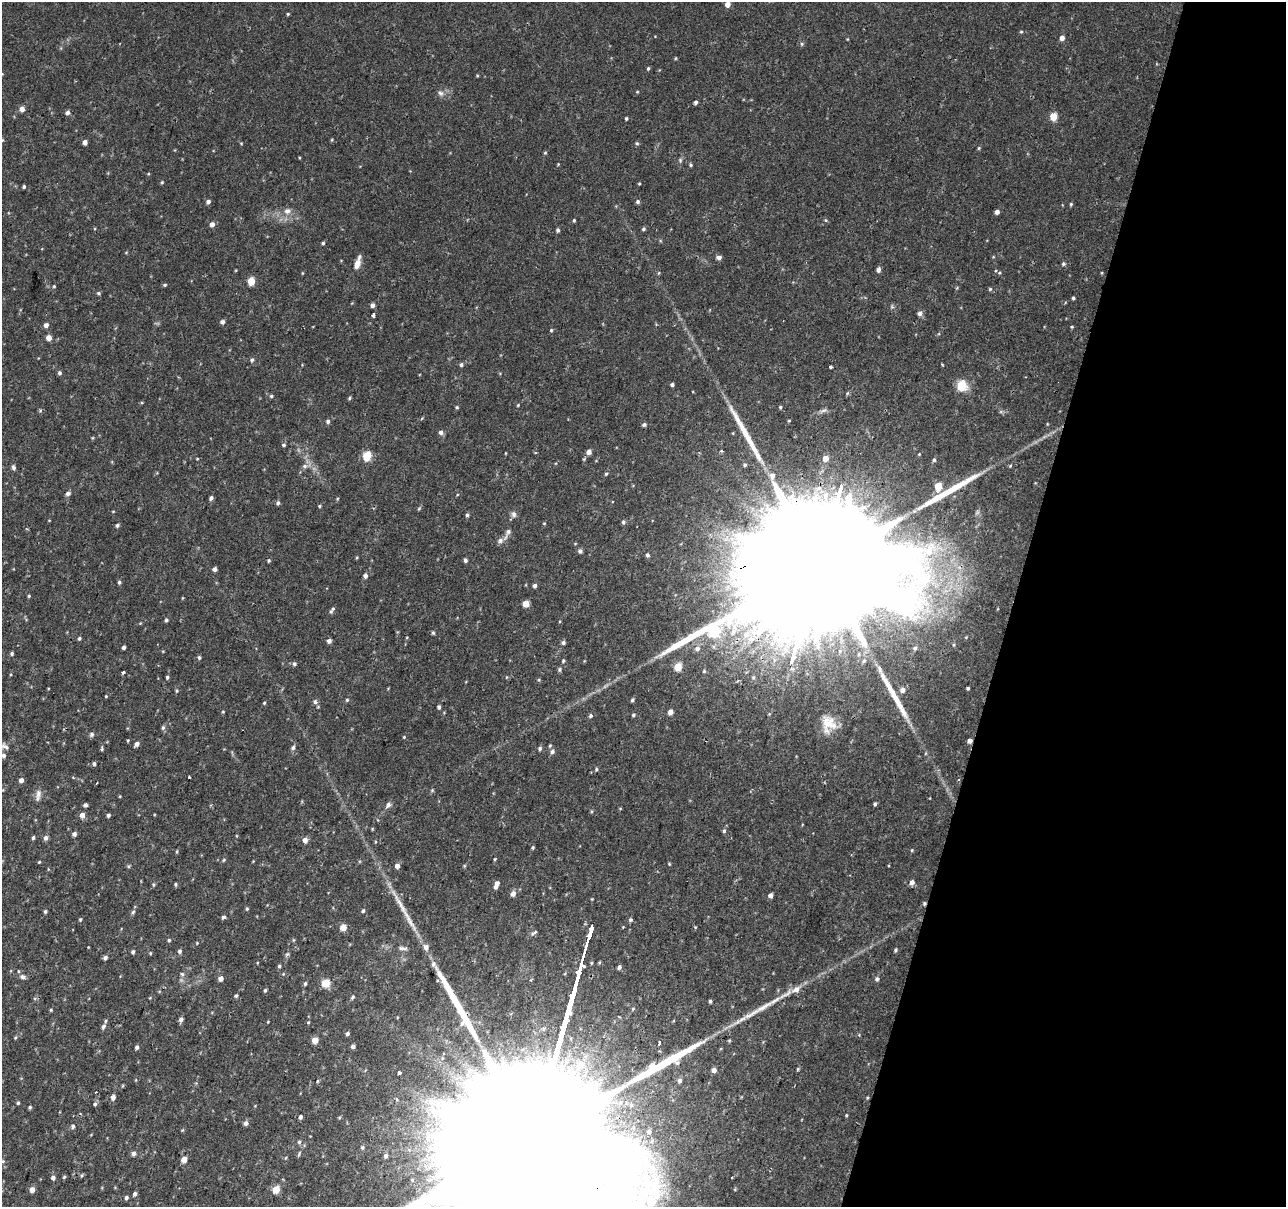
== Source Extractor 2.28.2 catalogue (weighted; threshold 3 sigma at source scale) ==
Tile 8 of 4 x 4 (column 4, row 2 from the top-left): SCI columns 3858-5141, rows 2694-3898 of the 5141 x 5324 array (HDU 1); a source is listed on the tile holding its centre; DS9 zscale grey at full resolution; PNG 1288 x 1209 px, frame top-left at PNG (2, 2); no overlay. Shown black and unused: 21% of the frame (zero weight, under 2 of 3 exposures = <1% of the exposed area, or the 3 px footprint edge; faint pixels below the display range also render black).
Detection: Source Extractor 2.28.2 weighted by HDU 2 'WHT'; one run over the whole footprint, this tile lists its part. Background 0.0195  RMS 0.0032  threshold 0.0145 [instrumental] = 3 sigma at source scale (4.5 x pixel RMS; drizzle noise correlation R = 1.50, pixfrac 1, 0.0396/0.0396 arcsec/px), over >= 5 px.
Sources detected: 267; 1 cosmic-ray / hot-pixel residue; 6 long thin detections or spike segments (spike, bleed or trail) — not listed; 6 inside a brighter listed object's ellipse — not listed separately; the other 254 listed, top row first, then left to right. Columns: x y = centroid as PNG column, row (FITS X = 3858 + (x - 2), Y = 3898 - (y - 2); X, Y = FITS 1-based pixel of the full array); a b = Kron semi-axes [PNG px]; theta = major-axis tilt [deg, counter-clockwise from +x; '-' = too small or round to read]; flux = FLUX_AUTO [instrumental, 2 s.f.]
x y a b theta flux
727 4 5 4 - 2.3
288 14 4 3 - 0.35
1021 32 5 3 - 0.37
1062 38 5 4 - 1.6
802 44 5 5 - 0.46
675 58 5 3 - 0.29
648 68 4 4 - 0.39
637 92 5 3 - 0.25
440 93 8 7 - 1.1
695 102 4 4 - 0.68
22 109 5 5 - 1.7
67 113 5 5 - 0.96
1053 117 5 5 - 7.3
626 118 3 3 - 0.46
2 140 5 4 - 0.34
85 142 4 4 - 1.5
241 143 5 3 - 0.25
637 143 5 4 - 0.43
979 148 4 4 - 0.35
545 153 4 4 - 0.35
680 160 6 5 - 0.51
691 165 4 4 - 0.42
162 182 4 3 - 0.34
639 184 3 3 - 0.31
24 187 4 3 - 0.47
208 202 5 4 - 1
638 202 5 5 - 0.67
1071 204 4 4 - 0.36
287 211 10 9 - 1.9
997 212 4 4 - 1.3
574 220 4 3 - 0.4
212 224 5 5 - 1.4
643 229 5 4 - 0.5
558 230 4 4 - 0.64
323 243 4 4 - 0.45
719 257 5 4 - 1.3
357 264 12 6 73 2.4
1063 264 5 5 - 0.54
878 270 5 5 - 1.1
658 273 5 3 - 0.3
251 281 5 5 - 8.4
165 285 5 4 - 0.47
54 286 4 4 - 0.3
990 289 5 5 - 0.43
98 293 5 4 - 0.45
1073 298 4 4 - 0.45
372 305 4 4 - 1
920 313 5 5 - 1.2
373 315 3 3 - 1.6
222 322 5 5 - 0.97
46 325 5 4 - 1.3
1072 327 4 3 - 0.33
551 330 4 3 - 0.37
49 338 4 4 - 2.6
252 360 5 5 - 0.54
461 365 5 5 - 0.62
831 367 3 3 - 1
59 373 5 4 - 0.66
672 385 4 3 - 0.73
961 385 6 5 - 18
271 396 5 4 - 0.47
349 398 4 4 - 0.41
518 405 4 3 - 0.27
457 407 4 4 - 0.39
780 407 4 3 - 0.42
328 421 5 5 - 0.74
644 425 5 4 - 0.75
441 432 6 5 - 1
284 445 5 4 - 0.51
589 452 5 5 - 1.8
367 456 5 5 - 14
825 459 4 4 - 3.5
934 460 5 4 - 0.55
745 465 5 5 - 0.56
305 466 8 6 14 1.1
13 467 7 5 -65 0.76
606 474 5 4 - 0.39
938 486 5 5 - 7.9
68 493 6 5 - 0.8
211 498 5 4 - 0.8
278 503 5 4 - 0.71
319 506 4 4 - 0.38
419 508 6 3 20 0.37
514 514 9 7 -74 1.1
467 515 5 4 - 0.6
623 522 5 4 - 0.59
544 523 4 3 - 0.25
117 525 5 4 - 0.63
508 532 10 6 62 1.2
500 541 8 7 - 1.2
580 551 5 5 - 0.82
647 555 5 4 - 0.72
269 560 5 4 - 0.42
465 560 5 4 - 0.72
215 569 4 4 - 0.96
818 569 127 30 74 52000
365 576 5 5 - 0.96
119 582 4 4 - 0.54
535 586 4 4 - 0.89
29 596 4 3 - 0.37
526 604 5 4 - 3.9
331 611 5 5 - 0.47
166 620 4 4 - 0.57
433 633 4 4 - 0.45
79 638 4 4 - 0.53
329 641 4 4 - 1.2
563 643 5 4 - 0.75
954 645 6 4 -72 0.4
124 647 4 3 - 0.8
697 648 7 6 - 1.2
915 648 6 6 - 0.9
12 653 5 4 - 0.56
199 657 5 4 - 0.53
563 661 5 4 - 0.43
294 664 5 5 - 0.63
678 666 5 5 - 8.9
559 669 5 5 - 0.53
704 671 5 5 - 0.46
123 672 3 3 - 1.5
167 677 5 4 - 0.52
968 688 3 3 - 0.45
902 690 6 5 - 1.5
177 691 4 4 - 0.37
106 696 4 3 - 0.28
347 700 5 4 - 0.41
632 700 5 4 - 0.6
315 702 7 6 - 1
264 703 4 3 - 0.33
439 707 4 4 - 0.68
223 712 4 3 - 0.27
670 712 5 4 - 2
633 715 5 4 - 0.49
590 716 5 5 - 0.59
829 724 21 17 -87 5.7
163 728 7 5 88 0.66
91 734 6 5 - 0.79
404 737 4 4 - 0.25
128 740 4 3 - 0.3
970 741 4 4 - 1.4
137 744 5 4 - 1.3
550 746 5 4 - 0.43
5 747 13 6 -37 1.1
293 748 6 5 - 0.76
540 748 5 5 - 0.65
102 749 5 3 - 0.43
552 752 6 5 - 0.89
4 755 5 5 - 0.92
94 764 4 3 - 0.65
596 769 5 4 - 0.44
189 777 3 2 - 0.43
21 780 4 4 - 1.6
432 790 5 4 - 0.36
38 795 17 6 79 1.7
120 796 4 3 - 0.26
875 804 4 4 - 0.56
85 805 4 4 - 0.83
388 805 7 5 64 1.1
82 815 5 4 - 2.5
108 815 4 4 - 0.64
724 831 5 4 - 0.6
74 834 4 4 - 1.1
33 838 4 3 - 0.64
46 838 6 5 - 1
305 840 5 4 - 1.9
533 847 5 4 - 0.37
912 850 5 3 - 0.29
177 851 5 3 - 0.32
495 859 4 4 - 0.3
224 860 4 4 - 0.34
39 862 4 3 - 0.29
128 866 6 4 89 0.39
397 866 4 4 - 1.6
912 882 5 4 - 1.6
497 883 5 4 - 1.4
176 884 5 3 - 0.42
154 885 5 5 - 0.45
513 893 5 5 - 1.9
770 895 4 4 - 1.2
247 909 5 4 - 0.41
45 911 5 4 - 0.51
363 911 5 4 - 0.47
133 912 6 5 - 0.56
223 917 6 4 3 0.58
80 919 5 4 - 0.39
630 920 6 5 - 0.54
343 927 5 4 - 5
535 933 8 4 32 0.86
169 940 4 4 - 0.46
293 940 5 3 - 0.32
426 947 6 6 - 1.3
403 948 13 4 -7 0.93
895 950 5 3 - 0.47
180 951 6 5 - 0.67
133 952 4 4 - 0.61
150 953 5 3 - 0.29
105 957 5 4 - 0.85
433 964 9 7 -76 1.1
279 966 4 4 - 0.47
619 967 4 3 - 0.9
18 971 5 3 - 0.28
182 974 5 5 - 0.6
22 977 7 6 - 1.1
221 978 4 4 - 1.8
877 979 5 5 - 0.74
326 983 5 5 - 12
305 984 5 4 - 0.52
265 990 5 4 - 0.48
796 990 10 7 31 2.3
236 996 5 4 - 0.5
353 997 6 4 53 0.54
710 1001 4 3 - 0.59
763 1007 33 7 30 5.4
51 1010 4 4 - 0.33
181 1020 6 5 - 0.95
268 1022 4 3 - 0.24
308 1022 4 4 - 0.35
103 1026 8 6 68 1
347 1034 5 4 - 0.65
15 1038 5 4 - 0.37
315 1040 5 4 - 4.6
659 1043 4 3 - 4.5
353 1046 4 4 - 0.99
137 1047 5 4 - 0.77
798 1069 6 3 71 0.36
714 1070 5 4 - 1.7
399 1073 3 3 - 3.8
680 1080 6 5 - 0.77
317 1081 5 3 - 0.33
113 1097 6 5 - 1.3
18 1103 4 3 - 0.47
95 1104 5 5 - 0.64
631 1105 6 5 - 0.6
30 1107 4 4 - 0.51
846 1115 3 3 - 0.29
300 1117 4 4 - 0.93
538 1119 215 32 74 99000
246 1123 5 5 - 1.2
73 1126 6 5 - 0.63
649 1131 4 4 - 0.69
299 1142 5 5 - 0.58
362 1147 6 5 - 0.56
134 1153 5 5 - 1.2
299 1154 9 3 66 0.5
386 1156 6 5 - 0.84
184 1159 4 4 - 4.2
3 1161 5 4 - 0.3
64 1177 4 4 - 0.44
731 1177 3 2 - 0.47
53 1178 5 5 - 0.85
412 1180 5 4 - 0.33
32 1189 5 5 - 2.1
276 1189 5 4 - 7.8
135 1194 5 4 - 0.85
126 1198 5 4 - 0.62
Overlapping masked pixels (flux is a lower limit): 3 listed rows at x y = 818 569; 970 741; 538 1119
Isophote crosses this tile's border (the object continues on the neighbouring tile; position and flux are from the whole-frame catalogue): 2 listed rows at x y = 2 140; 538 1119